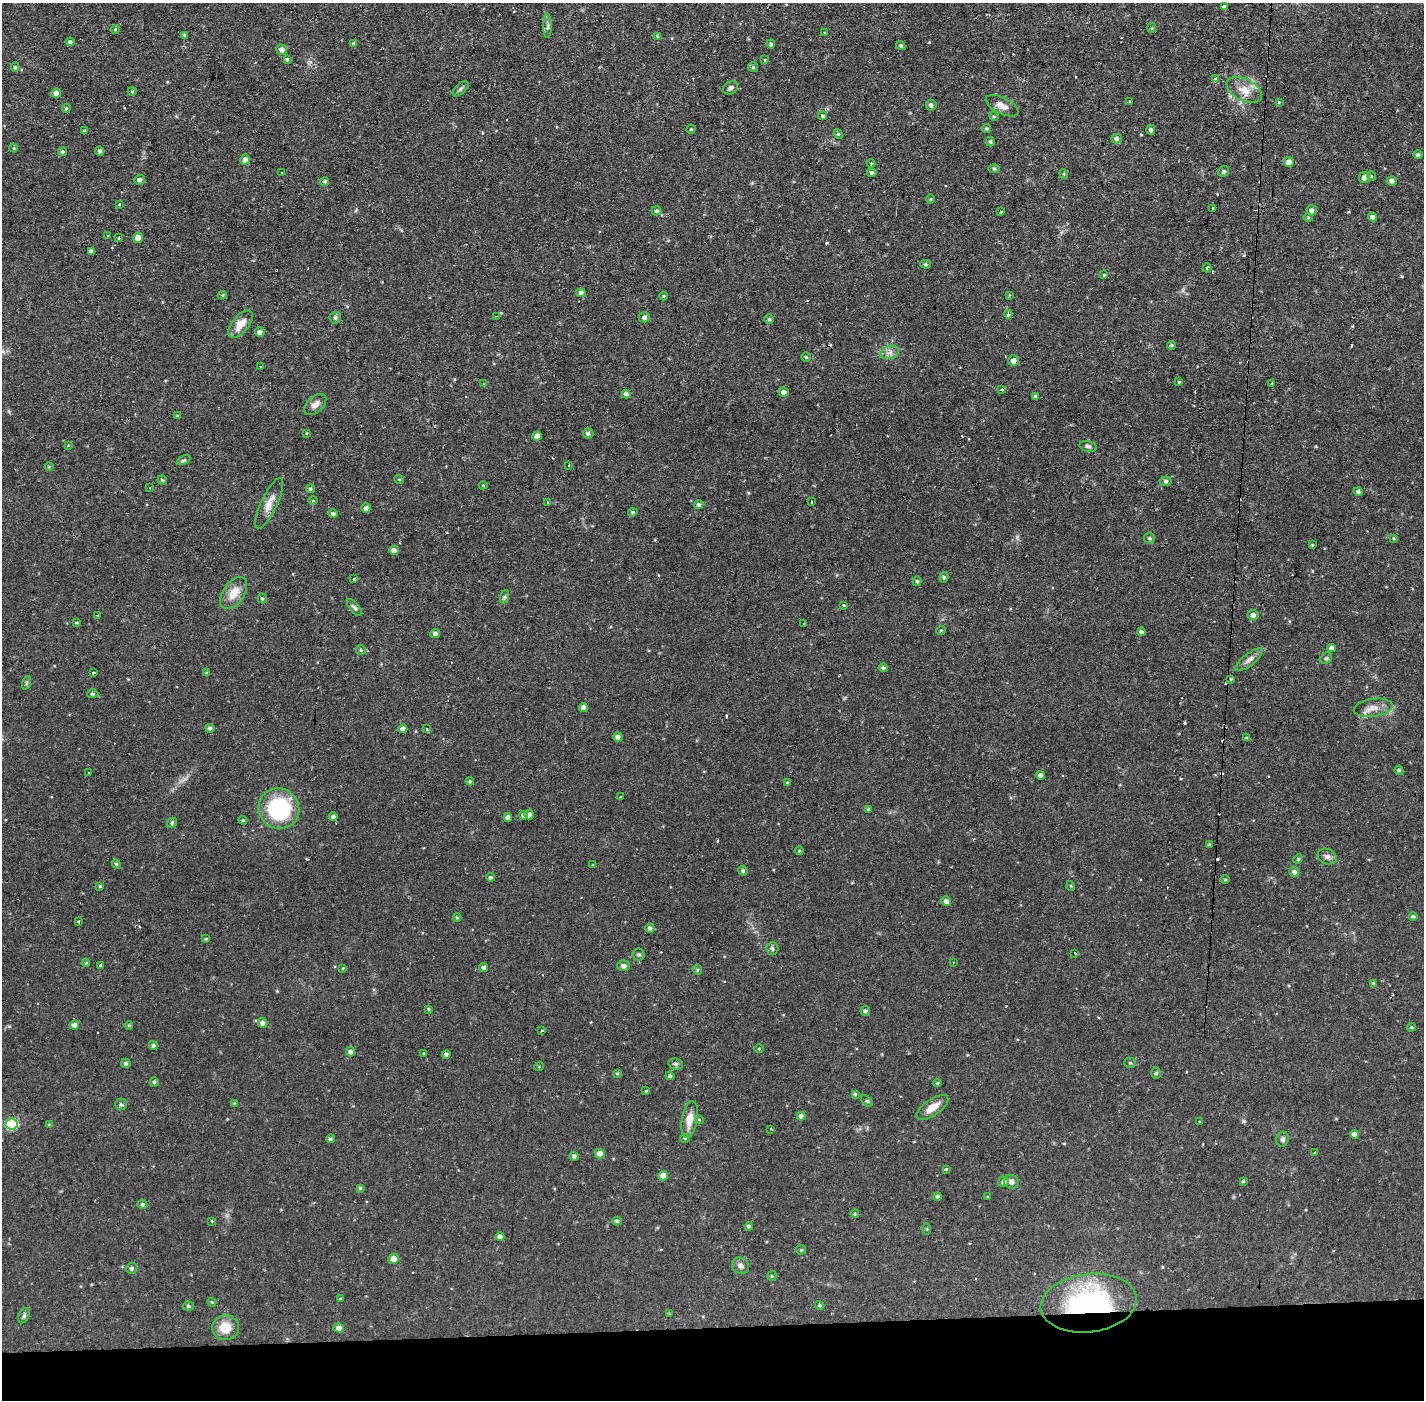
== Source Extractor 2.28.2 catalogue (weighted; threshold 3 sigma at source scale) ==
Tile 8 of 3 x 3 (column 2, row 3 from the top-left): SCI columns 1424-2845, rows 54-1451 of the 4268 x 4300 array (HDU 1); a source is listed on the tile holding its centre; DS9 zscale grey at full resolution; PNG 1426 x 1402 px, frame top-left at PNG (2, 3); each listed source drawn as its Kron ellipse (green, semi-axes under 4 px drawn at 4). Shown black and unused: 5% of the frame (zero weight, under 2 of 3 exposures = <1% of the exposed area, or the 3 px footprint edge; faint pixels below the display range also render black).
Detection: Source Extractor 2.28.2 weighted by HDU 2 'WHT'; one run over the whole footprint, this tile lists its part. Background 0.056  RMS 0.0057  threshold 0.0255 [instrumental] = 3 sigma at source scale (4.5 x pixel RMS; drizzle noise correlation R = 1.50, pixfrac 1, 0.05/0.05 arcsec/px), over >= 5 px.
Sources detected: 285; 19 cosmic-ray / hot-pixel residue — neither listed nor drawn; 1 inside a brighter listed object's ellipse — not listed separately; the other 265 listed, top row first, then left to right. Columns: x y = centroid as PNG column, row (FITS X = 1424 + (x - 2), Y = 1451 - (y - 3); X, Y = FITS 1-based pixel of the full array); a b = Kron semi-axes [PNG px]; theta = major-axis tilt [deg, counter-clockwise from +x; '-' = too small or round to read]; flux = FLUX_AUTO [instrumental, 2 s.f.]
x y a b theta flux
1225 7 4 3 - 9.9
548 26 12 4 90 1.7
1152 28 5 4 - 0.6
115 29 4 4 - 0.52
825 33 4 3 - 0.52
184 35 4 3 - 0.69
658 36 3 3 - 0.95
70 42 4 4 - 1.4
354 43 4 3 - 1.2
771 44 4 4 - 1.1
901 46 5 4 - 1
282 50 5 5 - 2.9
287 59 4 3 - 0.93
765 60 4 2 - 0.62
15 67 5 4 - 0.82
753 67 5 5 - 0.76
1216 79 4 3 - 1.8
730 88 8 6 28 1.7
461 89 9 5 43 1.4
1244 90 19 10 -27 7.4
132 91 4 4 - 0.55
56 93 5 4 - 2.6
1129 101 3 3 - 1.3
1279 102 4 4 - 0.55
931 105 5 5 - 1.7
1002 106 18 8 -26 4.2
66 108 5 4 - 0.74
823 116 4 4 - 1.1
994 116 5 4 - 0.67
691 129 4 4 - 0.78
986 129 4 4 - 0.88
1151 130 5 4 - 1.2
84 131 4 3 - 0.84
838 134 5 4 - 0.74
1116 139 5 4 - 1.7
990 142 5 4 - 0.87
14 148 4 4 - 0.56
100 151 5 4 - 1.5
62 152 4 4 - 1
1418 155 4 4 - 1.2
245 159 5 5 - 2.8
1289 162 5 5 - 3.7
871 163 4 3 - 0.58
994 169 6 4 -1 0.67
1224 171 6 5 - 1.1
282 173 3 3 - 1.7
872 173 4 4 - 1.4
1064 174 5 3 - 0.46
1371 176 5 3 - 0.54
1364 178 5 5 - 2.7
140 180 5 5 - 1.8
325 181 4 4 - 0.91
1392 181 5 4 - 2
930 199 4 3 - 0.46
119 204 3 3 - 2.2
1212 208 3 3 - 1.3
1312 210 5 5 - 1.7
657 211 5 4 - 1
1001 212 4 3 - 0.49
1373 217 4 4 - 1.9
1308 218 5 3 - 0.58
108 236 3 3 - 1
118 238 4 2 - 0.7
138 238 5 4 - 5.8
91 251 4 4 - 2.9
925 264 5 4 - 0.93
1207 268 4 3 - 1.1
1104 275 4 4 - 0.7
581 292 5 4 - 1.9
222 295 4 4 - 0.6
1009 295 3 2 - 0.82
664 296 4 3 - 0.48
1008 314 4 3 - 1.5
496 316 3 3 - 0.54
644 317 5 5 - 1.5
335 318 6 5 - 1.5
769 319 5 5 - 0.84
241 324 16 8 51 6.8
260 332 5 4 - 2.4
1171 345 4 3 - 0.7
890 352 9 6 17 2.5
806 357 5 4 - 0.76
1014 361 5 5 - 2.8
260 366 3 3 - 2.2
1179 382 4 3 - 0.48
484 384 3 3 - 0.48
1272 384 3 3 - 1
1002 389 4 3 - 1.4
784 392 5 4 - 2.3
626 394 4 4 - 1.7
1035 396 4 3 - 1
315 404 13 8 43 3.4
178 416 4 3 - 0.59
307 433 4 2 - 0.42
588 433 5 5 - 1.3
537 436 5 4 - 3.6
68 445 4 4 - 0.52
1088 446 9 5 -13 1.4
184 460 7 4 26 0.84
569 466 3 2 - 0.82
49 467 4 4 - 0.57
399 479 5 3 - 0.48
162 480 4 4 - 0.75
1166 481 5 5 - 1.2
483 485 4 4 - 0.54
150 487 3 2 - 0.45
310 489 4 4 - 0.97
1358 492 4 4 - 1.6
313 501 5 3 - 0.48
811 502 3 2 - 0.91
269 503 28 8 65 6.2
547 503 3 2 - 0.5
699 505 4 4 - 1.5
366 508 4 4 - 1.9
633 512 5 4 - 0.91
333 514 5 4 - 1.3
1149 538 5 5 - 0.96
1393 539 4 3 - 0.78
1312 545 4 3 - 0.51
394 550 5 4 - 2.9
944 577 5 4 - 0.98
354 579 3 3 - 0.54
917 581 5 4 - 0.92
234 593 18 10 55 8.2
504 597 7 4 71 0.88
262 598 5 4 - 0.86
844 605 4 3 - 1.3
355 608 10 4 -49 1.6
98 615 2 2 - 0.6
1253 615 5 5 - 2.5
77 623 4 4 - 0.57
804 623 2 2 - 0.56
941 630 5 3 - 0.43
1141 632 4 4 - 1.4
435 634 5 4 - 1.9
1332 648 4 4 - 2
361 650 5 5 - 0.72
1326 658 6 5 - 0.91
1249 660 17 6 38 3
883 668 4 4 - 1.3
93 673 3 3 - 1.7
206 673 4 4 - 0.61
1231 679 3 3 - 0.58
26 683 7 4 71 0.96
93 694 5 4 - 0.99
583 707 4 4 - 2.3
1373 708 19 9 8 5.1
210 728 4 4 - 1.3
403 729 4 4 - 3.2
427 729 3 3 - 1.4
618 737 5 4 - 1.9
1247 738 4 3 - 0.84
1399 770 5 4 - 0.97
89 773 3 3 - 0.82
1041 775 4 4 - 2.4
470 781 4 3 - 0.66
787 783 4 3 - 0.52
621 797 3 3 - 1.6
279 809 21 20 - 56
868 809 4 3 - 0.56
529 814 5 4 - 2.5
523 815 4 4 - 1.4
333 817 4 4 - 1.6
508 817 4 4 - 2.3
243 820 4 4 - 0.67
172 823 6 4 49 0.77
1209 844 4 4 - 0.77
799 851 4 4 - 0.58
1327 857 10 7 -22 2.3
1298 859 5 4 - 0.59
116 864 5 4 - 0.7
593 865 4 3 - 0.46
743 871 5 4 - 1.1
1294 872 5 5 - 2
491 877 4 4 - 1
1225 880 4 3 - 0.52
100 886 4 3 - 0.74
1071 886 5 3 - 0.49
946 901 5 4 - 2.2
1413 916 4 4 - 0.91
457 918 4 4 - 0.61
79 922 3 3 - 1.6
650 928 5 4 - 1.6
206 939 3 3 - 0.72
772 949 6 6 - 1.4
1075 953 3 2 - 0.85
639 954 6 6 - 1.1
953 962 3 3 - 0.48
86 963 4 3 - 0.57
101 965 3 3 - 0.84
624 966 6 5 - 2
484 967 4 4 - 1.4
343 968 4 3 - 0.46
697 970 5 4 - 0.77
1373 983 4 4 - 0.64
429 1009 4 3 - 0.97
865 1011 5 5 - 1.2
263 1023 5 4 - 2.1
74 1025 4 4 - 2.8
129 1025 4 3 - 0.69
1411 1027 5 4 - 0.65
542 1031 3 2 - 0.96
153 1045 4 4 - 1.1
759 1049 5 3 - 0.46
350 1052 4 4 - 2
424 1054 3 3 - 0.59
446 1054 4 4 - 1.4
126 1063 5 4 - 1.2
1130 1063 5 5 - 0.83
676 1064 7 5 -12 1.2
539 1066 5 3 - 0.47
1156 1073 6 5 - 0.96
617 1074 4 4 - 0.63
670 1076 4 4 - 1.1
154 1082 4 4 - 1.1
937 1083 4 4 - 0.74
646 1091 3 3 - 0.42
855 1094 4 4 - 0.85
867 1101 7 4 -44 0.85
234 1103 4 3 - 0.53
121 1104 6 5 - 1.2
932 1107 18 8 35 6.1
801 1116 4 4 - 2.4
690 1119 18 8 81 7.4
699 1120 4 3 - 0.78
1199 1122 3 2 - 0.58
12 1124 6 5 - 40
50 1125 4 4 - 0.88
771 1129 3 3 - 2.4
1354 1134 4 4 - 2.7
685 1138 4 4 - 0.63
330 1139 4 4 - 1.2
1283 1139 7 6 - 1.6
1315 1152 3 3 - 1.1
600 1154 5 5 - 4.9
574 1156 4 4 - 1.7
946 1169 3 3 - 5.1
663 1176 5 4 - 5.9
1243 1181 4 3 - 0.82
1003 1182 5 5 - 1.7
1011 1182 7 6 - 2.8
360 1188 4 4 - 0.76
937 1196 4 4 - 0.98
988 1197 3 3 - 0.52
142 1204 5 4 - 1.1
855 1214 4 3 - 0.63
212 1221 3 3 - 0.42
617 1221 5 4 - 0.96
749 1226 4 4 - 1.2
927 1229 5 4 - 0.57
500 1237 4 4 - 2.7
801 1250 5 4 - 0.65
394 1259 5 5 - 5
740 1266 9 7 -39 2.4
132 1268 5 5 - 1.4
772 1276 5 4 - 0.81
341 1299 4 3 - 0.86
212 1302 4 3 - 0.62
1089 1303 48 29 7 90
820 1305 5 4 - 0.78
188 1306 5 4 - 0.99
670 1314 4 4 - 0.59
24 1316 8 5 63 1.2
225 1328 13 12 - 11
339 1328 5 4 - 3.1
Overlapping masked pixels (flux is a lower limit): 2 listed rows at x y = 1244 90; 1089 1303
Isophote crosses this tile's border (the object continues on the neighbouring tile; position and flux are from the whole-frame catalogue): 1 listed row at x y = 1418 155